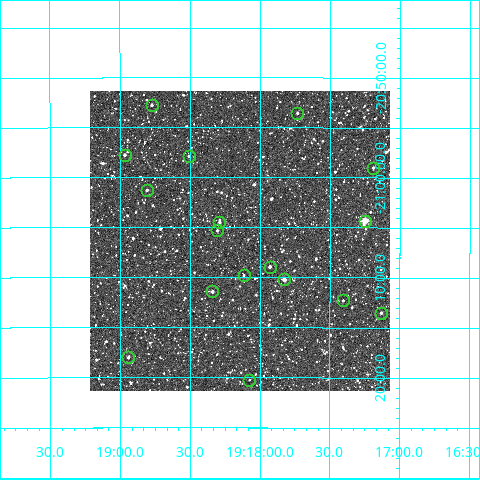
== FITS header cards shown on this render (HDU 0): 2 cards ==
NAXIS1  =                  300
NAXIS2  =                  300

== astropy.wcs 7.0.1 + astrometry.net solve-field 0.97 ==
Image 300 x 300 px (HDU 0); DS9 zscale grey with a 90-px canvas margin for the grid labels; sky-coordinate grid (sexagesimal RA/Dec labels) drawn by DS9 from the SOLVED WCS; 17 Tycho-2 reference stars matched to detected sources circled (green)
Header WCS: RA---TAN/DEC--TAN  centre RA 19:18:09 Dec -21:06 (289.54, -21.10 deg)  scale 6 arcsec/px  FOV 30.0' x 30.0'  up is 0 deg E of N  parity normal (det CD < 0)
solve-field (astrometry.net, Tycho-2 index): VERIFIED the header's WCS against the Tycho-2 star catalogue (verified at 2 index scales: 7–17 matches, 0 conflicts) and refined it, rather than solving blind
Solved WCS: RA---TAN-SIP/DEC--TAN-SIP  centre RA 19:18:09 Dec -21:06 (289.54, -21.11 deg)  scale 6 arcsec/px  FOV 30.0' x 30.0'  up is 0 deg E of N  parity normal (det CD < 0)
The solver's refit moves the header's centre by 1.4 arcsec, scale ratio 1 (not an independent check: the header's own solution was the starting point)
Tycho-2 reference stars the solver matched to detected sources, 17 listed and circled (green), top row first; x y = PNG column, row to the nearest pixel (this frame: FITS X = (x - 90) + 1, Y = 300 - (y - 91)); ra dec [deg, ICRS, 3 dp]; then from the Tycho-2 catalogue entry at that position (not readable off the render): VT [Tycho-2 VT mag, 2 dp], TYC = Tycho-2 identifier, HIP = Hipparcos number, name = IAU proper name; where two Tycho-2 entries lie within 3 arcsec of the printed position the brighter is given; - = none
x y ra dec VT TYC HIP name
152 105 289.693 -20.879 11.18 6308-1581-1 - -
297 113 289.433 -20.892 11.30 6308-1733-1 - -
125 155 289.741 -20.962 10.87 6308-715-1 - -
189 156 289.627 -20.964 11.47 6308-767-1 - -
373 168 289.297 -20.983 11.35 6308-1001-1 - -
147 190 289.702 -21.021 10.78 6308-1479-1 - -
365 221 289.312 -21.072 7.50 6308-1224-1 - -
219 222 289.572 -21.074 11.50 6308-950-1 - -
217 230 289.576 -21.088 11.50 6308-1550-1 - -
270 267 289.482 -21.149 10.27 6308-1754-1 - -
244 275 289.529 -21.163 11.31 6308-655-1 - -
284 279 289.457 -21.170 9.49 6308-1519-1 - -
212 291 289.585 -21.190 10.65 6308-2291-1 - -
343 300 289.351 -21.205 11.25 6308-1654-1 - -
381 313 289.283 -21.226 11.03 6308-942-1 - -
128 357 289.735 -21.300 11.32 6308-1373-1 - -
249 380 289.518 -21.337 11.86 6308-1209-1 - -